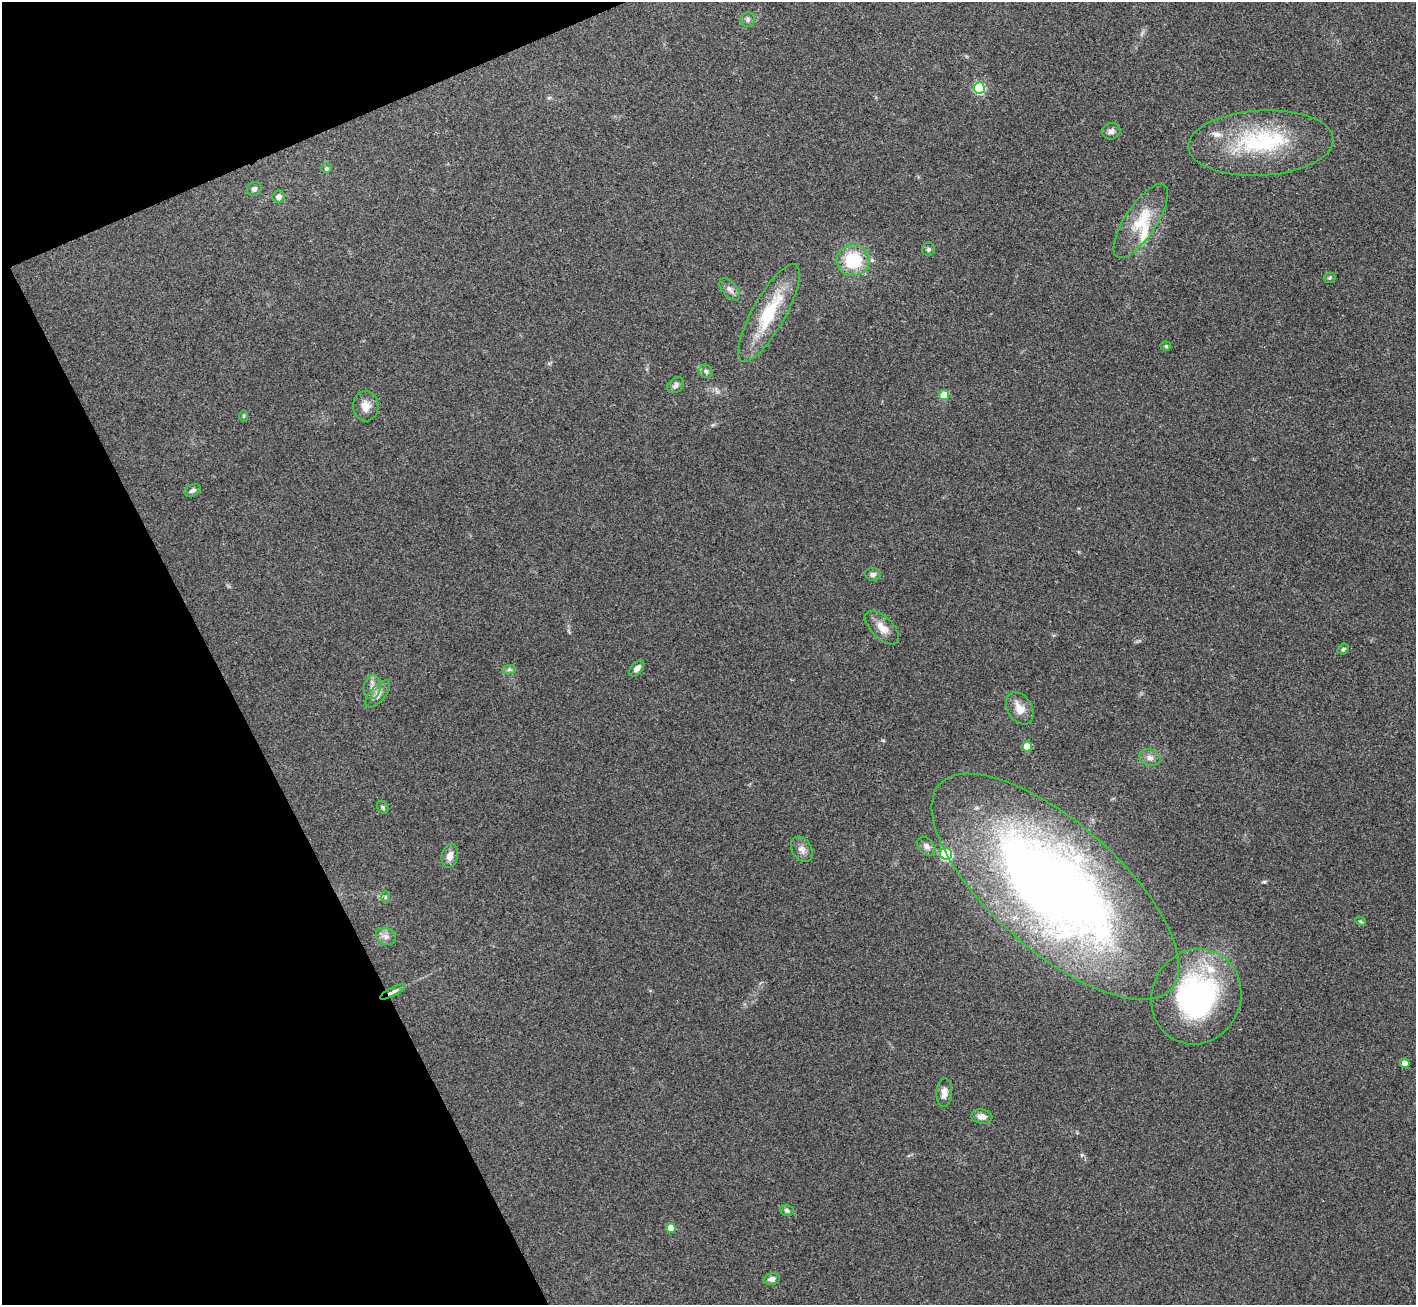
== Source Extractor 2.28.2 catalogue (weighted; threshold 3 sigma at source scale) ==
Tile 5 of 4 x 4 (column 1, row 2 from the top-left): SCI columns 2-1415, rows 2757-4059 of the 5658 x 5648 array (HDU 1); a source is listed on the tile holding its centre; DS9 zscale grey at full resolution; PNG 1418 x 1307 px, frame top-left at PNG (2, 2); each listed source drawn as its Kron ellipse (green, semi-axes under 4 px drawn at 4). Shown black and unused: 20% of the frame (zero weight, under 3 of 4 exposures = <1% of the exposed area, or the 3 px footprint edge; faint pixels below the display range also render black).
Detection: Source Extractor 2.28.2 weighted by HDU 2 'WHT'; one run over the whole footprint, this tile lists its part. Background 0.212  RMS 0.0081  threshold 0.0363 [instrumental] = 3 sigma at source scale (4.5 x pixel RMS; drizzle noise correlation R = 1.50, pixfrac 1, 0.05/0.05 arcsec/px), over >= 5 px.
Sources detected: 51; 1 inside a brighter object's white glare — neither listed nor drawn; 3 inside a brighter listed object's ellipse — not listed separately; the other 47 listed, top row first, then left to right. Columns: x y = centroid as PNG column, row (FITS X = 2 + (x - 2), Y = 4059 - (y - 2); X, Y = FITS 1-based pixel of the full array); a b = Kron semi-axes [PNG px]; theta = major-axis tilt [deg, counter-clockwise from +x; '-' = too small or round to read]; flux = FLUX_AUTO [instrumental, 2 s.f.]
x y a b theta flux
748 20 7 7 - 2.3
979 88 6 5 - 69
1111 131 9 8 - 3.3
1261 143 73 32 3 90
327 168 5 5 - 1.2
254 189 8 6 34 2.3
278 197 6 6 - 3.9
1141 221 43 16 57 28
928 249 6 6 - 1.8
853 260 16 15 - 36
1330 278 6 5 - 1.3
730 289 13 7 -50 4
769 313 55 16 61 45
1166 346 5 4 - 1
706 371 7 6 - 2.1
676 385 9 7 43 2.7
944 395 5 5 - 26
366 406 15 13 -86 7.6
244 416 5 3 - 0.88
192 490 8 5 26 2.6
873 574 8 6 -4 2.9
882 628 21 11 -44 9.1
1343 649 6 5 - 1.3
637 668 9 5 49 4
509 670 7 4 1 1.7
372 687 12 8 79 5.1
378 694 16 7 49 5.4
1020 708 17 12 -57 9.9
1027 746 5 5 - 17
1150 758 11 8 -19 4.1
383 807 6 5 - 1.6
926 846 11 7 -48 3.9
802 849 14 9 -59 5.3
946 854 6 6 - 74
450 856 12 8 77 5.9
1055 887 155 64 -41 830
385 897 6 4 89 1.1
1361 921 6 4 -32 1
386 936 10 8 -26 4.2
393 992 14 4 28 3.3
1196 997 48 44 66 150
1405 1063 5 5 - 7.4
944 1093 14 8 86 5.5
982 1116 11 7 -7 4.8
787 1210 7 5 -20 2.2
671 1228 5 4 - 9.5
772 1279 8 5 13 3.2
Overlapping masked pixels (flux is a lower limit): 2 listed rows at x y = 1055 887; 393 992